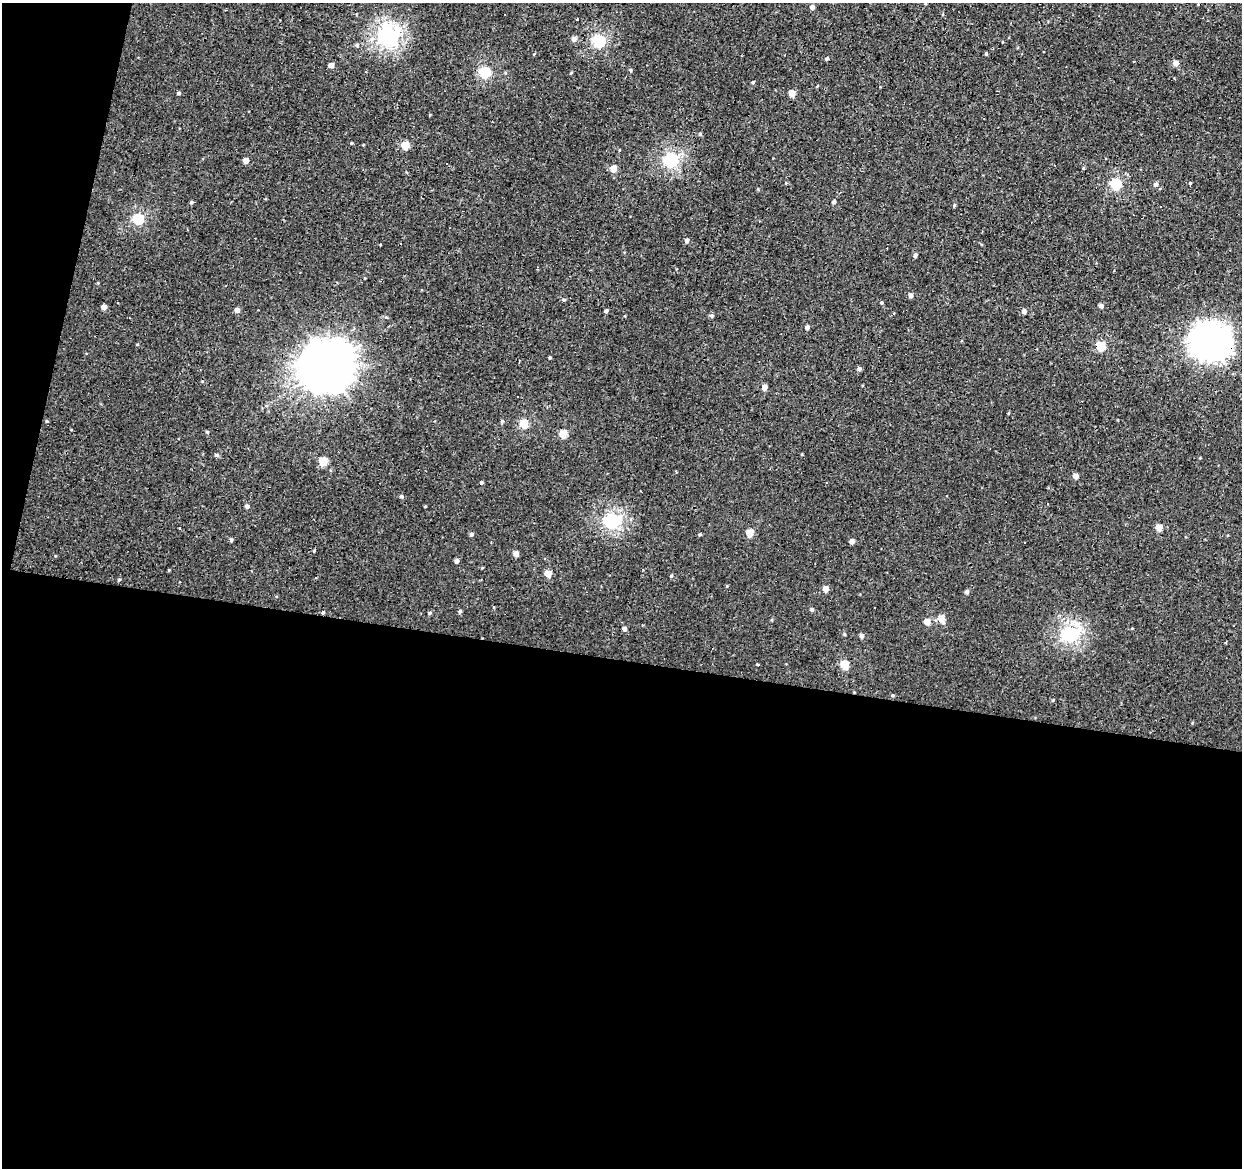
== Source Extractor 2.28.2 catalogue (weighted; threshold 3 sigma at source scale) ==
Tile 13 of 4 x 4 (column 1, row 4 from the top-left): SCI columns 5-1244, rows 281-1446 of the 4965 x 5165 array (HDU 1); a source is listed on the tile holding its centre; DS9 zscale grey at full resolution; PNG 1244 x 1170 px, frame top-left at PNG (2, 3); no overlay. Shown black and unused: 46% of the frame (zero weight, under 2 of 3 exposures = <1% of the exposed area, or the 3 px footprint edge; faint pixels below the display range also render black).
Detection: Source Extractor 2.28.2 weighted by HDU 2 'WHT'; one run over the whole footprint, this tile lists its part. Background 6.68e-04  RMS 0.0053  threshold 0.0239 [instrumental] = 3 sigma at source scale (4.5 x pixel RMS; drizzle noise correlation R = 1.50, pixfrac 1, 0.0396/0.0396 arcsec/px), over >= 5 px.
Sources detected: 108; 6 cosmic-ray / hot-pixel residue — not listed; the other 102 listed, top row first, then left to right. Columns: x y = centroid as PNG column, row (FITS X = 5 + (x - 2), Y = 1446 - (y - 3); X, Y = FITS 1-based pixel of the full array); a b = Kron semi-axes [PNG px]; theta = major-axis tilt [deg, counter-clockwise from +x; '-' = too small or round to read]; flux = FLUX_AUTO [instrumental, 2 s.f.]
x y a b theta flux
812 7 4 4 - 2.5
388 36 8 7 - 200
574 39 5 5 - 2.7
599 41 6 6 - 67
357 45 5 5 - 1
534 54 4 3 - 0.47
986 54 4 3 - 0.78
827 59 4 4 - 1.1
1134 61 2 2 - 0.47
1175 63 5 4 - 4.8
331 65 5 4 - 4.5
630 70 5 4 - 0.81
485 72 5 5 - 47
753 82 4 4 - 0.8
179 93 4 3 - 1
792 93 5 4 - 7.5
700 134 5 4 - 0.8
351 143 3 3 - 0.48
363 145 4 3 - 0.43
405 145 5 5 - 14
245 160 4 4 - 4.6
671 160 6 6 - 100
447 163 3 3 - 3.9
613 168 5 5 - 7.7
1083 168 4 3 - 0.62
786 183 4 4 - 0.56
1190 183 4 4 - 0.52
1116 184 5 5 - 46
1156 184 6 5 - 1.8
191 202 5 4 - 0.74
834 202 4 3 - 1.2
954 205 5 4 - 0.73
138 219 5 5 - 43
687 240 5 4 - 1.9
915 255 5 4 - 1.4
98 283 4 3 - 0.47
911 295 5 4 - 2.8
564 300 5 4 - 0.77
881 303 5 4 - 0.71
1101 306 4 4 - 2.1
104 307 4 4 - 4.3
237 310 4 4 - 3.1
606 311 4 3 - 1.4
1024 311 5 4 - 2.2
712 316 5 5 - 1.1
386 317 6 3 -18 0.66
807 327 5 4 - 1.8
1211 342 14 13 - 660
137 344 4 3 - 0.43
1100 346 5 5 - 27
550 357 3 3 - 0.8
328 366 18 17 - 2500
859 369 4 4 - 1.7
764 387 4 4 - 4.6
1009 413 5 3 - 0.44
502 421 5 3 - 0.74
524 424 5 5 - 23
207 432 5 4 - 0.6
563 434 5 5 - 14
217 455 5 4 - 1.4
323 461 5 5 - 15
1076 476 4 4 - 3.8
827 482 3 3 - 1.7
481 483 4 4 - 0.98
401 496 5 4 - 1
247 506 5 5 - 1.5
425 506 3 2 - 0.54
612 521 6 6 - 110
1159 527 5 4 - 8.4
179 528 3 3 - 2.3
749 533 5 5 - 12
471 534 4 4 - 1.5
700 534 4 3 - 0.69
231 540 6 4 -89 0.96
852 541 4 4 - 3
1024 543 3 3 - 5.8
314 551 4 3 - 0.5
516 553 4 4 - 4.6
457 561 4 4 - 2.1
169 570 4 4 - 0.4
548 574 5 5 - 8.7
671 576 4 4 - 0.73
119 580 5 4 - 0.67
727 586 4 3 - 0.48
826 589 4 4 - 5.7
967 591 4 4 - 1.8
874 608 3 3 - 4.3
812 609 4 4 - 1.2
460 611 5 4 - 1.1
323 613 5 4 - 0.65
429 613 5 4 - 1
941 619 7 5 -67 7.5
927 622 5 5 - 6.4
1132 628 4 3 - 0.42
624 629 4 4 - 2.5
845 634 4 4 - 0.66
1070 634 8 6 42 130
861 636 5 4 - 2
758 664 3 2 - 0.79
844 665 5 5 - 21
892 695 5 4 - 0.7
1053 700 5 3 - 0.57
Overlapping masked pixels (flux is a lower limit): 3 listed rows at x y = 1211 342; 1100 346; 323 613